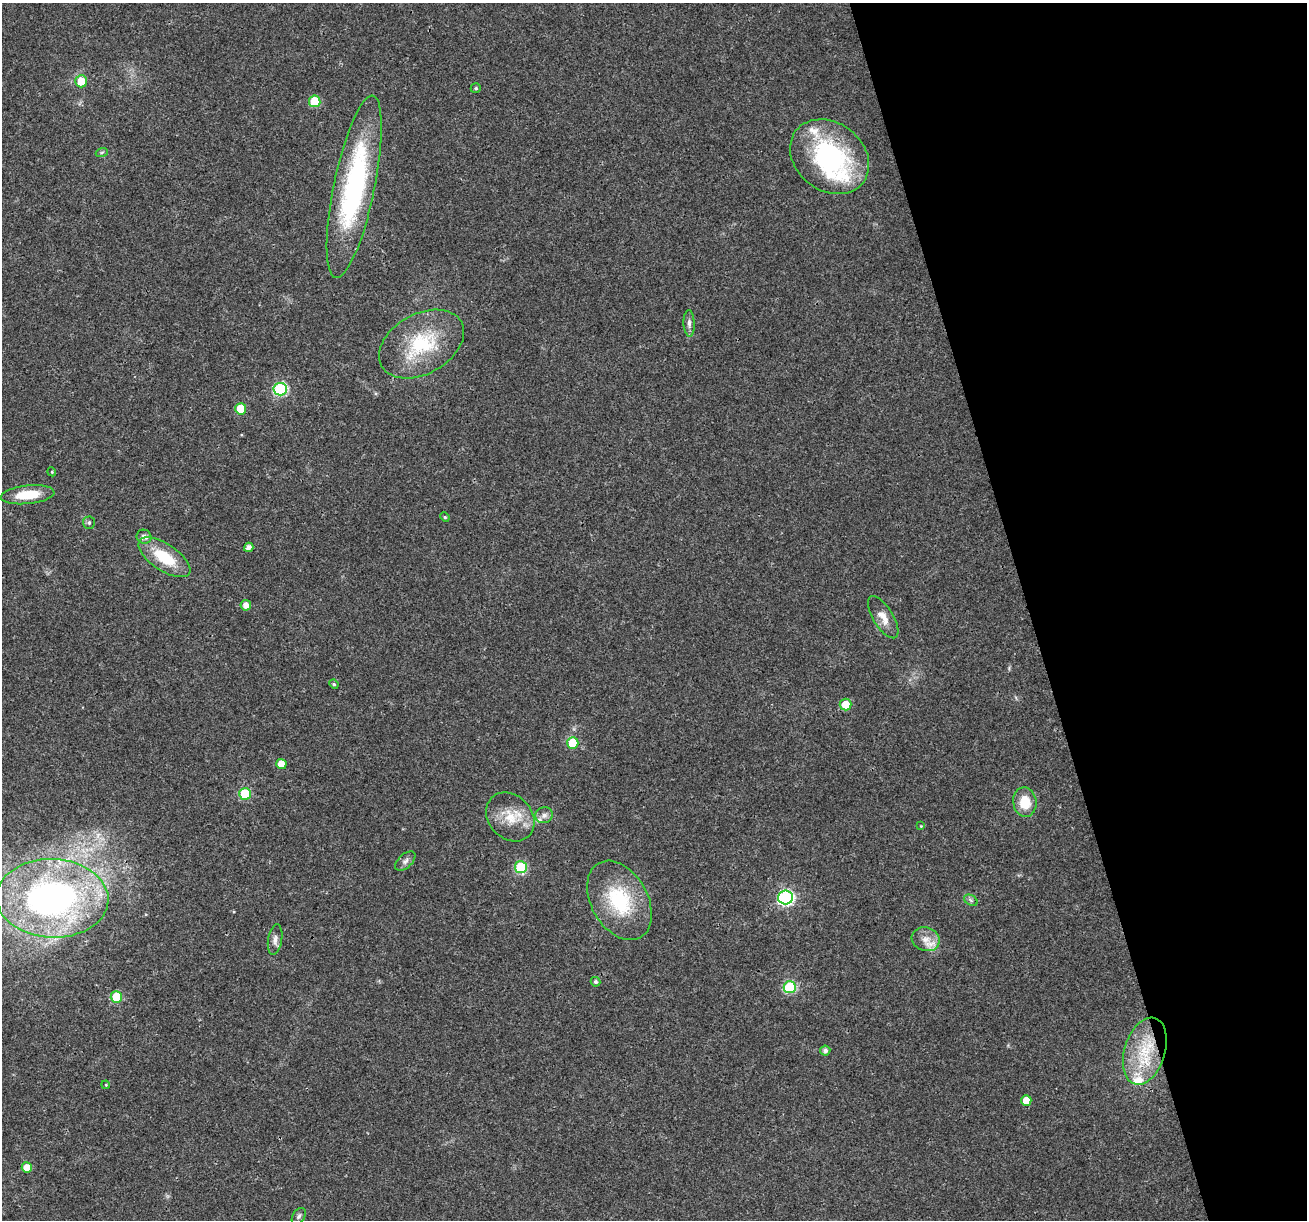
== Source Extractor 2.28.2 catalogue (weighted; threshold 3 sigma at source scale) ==
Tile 12 of 4 x 4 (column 4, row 3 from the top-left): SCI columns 3916-5220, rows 1321-2538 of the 5220 x 5027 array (HDU 1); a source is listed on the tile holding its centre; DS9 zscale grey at full resolution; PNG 1309 x 1222 px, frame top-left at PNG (2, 3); each listed source drawn as its Kron ellipse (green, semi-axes under 4 px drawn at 4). Shown black and unused: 21% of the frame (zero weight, under 3 of 4 exposures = <1% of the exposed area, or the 3 px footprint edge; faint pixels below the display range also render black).
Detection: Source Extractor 2.28.2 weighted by HDU 2 'WHT'; one run over the whole footprint, this tile lists its part. Background 0.0215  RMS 0.003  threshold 0.0133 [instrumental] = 3 sigma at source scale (4.5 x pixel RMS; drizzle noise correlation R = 1.50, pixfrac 1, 0.0396/0.0396 arcsec/px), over >= 5 px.
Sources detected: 51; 6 inside a brighter listed object's ellipse — not listed separately; the other 45 listed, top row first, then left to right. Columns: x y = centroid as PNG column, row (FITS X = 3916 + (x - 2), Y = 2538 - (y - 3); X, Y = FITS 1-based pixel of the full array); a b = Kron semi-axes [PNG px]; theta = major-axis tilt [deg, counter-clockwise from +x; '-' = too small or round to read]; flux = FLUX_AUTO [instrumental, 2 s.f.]
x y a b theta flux
81 81 6 6 - 5.6
476 88 5 4 - 0.47
315 101 6 5 - 12
102 152 6 4 19 0.41
830 157 42 34 -37 43
354 187 93 20 78 57
689 323 13 5 -88 1.3
421 344 46 30 29 21
280 389 6 6 - 37
241 409 5 5 - 8.4
52 472 4 3 - 0.27
28 495 27 9 6 8
445 517 5 4 - 0.41
89 523 6 6 - 0.62
144 537 7 7 - 1.5
249 547 5 4 - 1.4
164 557 30 13 -34 12
246 605 5 5 - 2.1
883 617 24 10 -58 3.5
334 684 5 4 - 0.4
846 704 6 6 - 5.4
573 743 6 5 - 8
281 764 5 5 - 4
245 794 6 6 - 14
1025 802 15 11 -82 6.5
544 815 9 8 - 1.3
510 817 27 21 -47 8.3
921 826 4 4 - 0.23
405 861 12 7 42 1.2
521 867 6 6 - 21
52 898 56 39 -2 120
786 898 7 7 - 58
619 900 43 28 -60 21
971 900 7 5 -32 0.63
926 939 14 11 -19 3
275 940 15 7 80 1.5
595 982 5 4 - 0.69
790 987 6 6 - 26
116 997 6 5 - 13
825 1051 5 5 - 1
1145 1051 34 20 73 15
106 1085 4 3 - 0.24
1026 1100 5 5 - 3.7
27 1168 5 5 - 4.3
299 1216 9 6 57 0.81